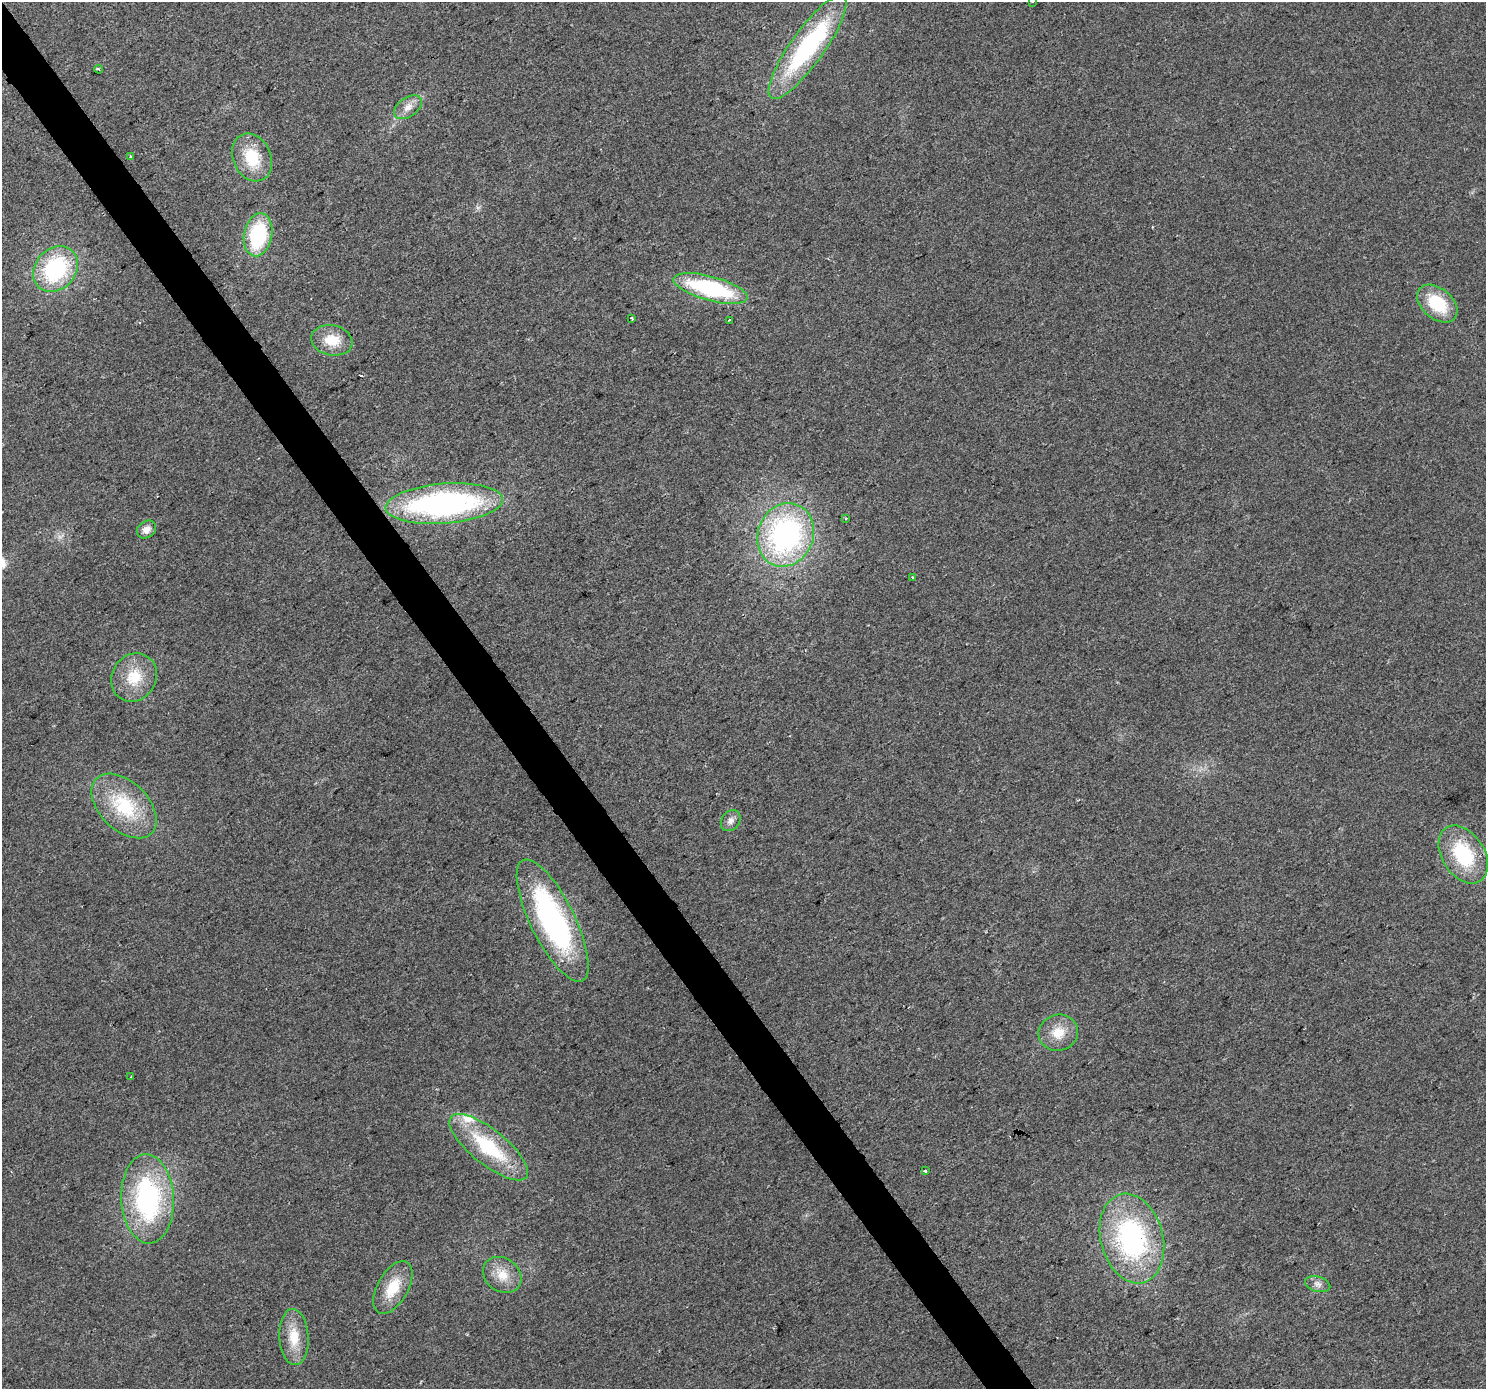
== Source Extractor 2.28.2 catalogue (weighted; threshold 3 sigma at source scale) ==
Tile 11 of 4 x 4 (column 3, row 3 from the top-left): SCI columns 2971-4454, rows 1576-2962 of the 5937 x 5861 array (HDU 1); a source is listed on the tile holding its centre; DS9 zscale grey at full resolution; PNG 1488 x 1391 px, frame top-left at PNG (2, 2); each listed source drawn as its Kron ellipse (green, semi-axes under 4 px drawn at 4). Shown black and unused: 3% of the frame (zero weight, under 2 of 3 exposures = <1% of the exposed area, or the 3 px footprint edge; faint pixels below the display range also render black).
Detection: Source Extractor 2.28.2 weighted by HDU 2 'WHT'; one run over the whole footprint, this tile lists its part. Background 0.031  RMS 0.0063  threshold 0.0284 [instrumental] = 3 sigma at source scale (4.5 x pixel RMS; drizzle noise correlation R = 1.50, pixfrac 1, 0.0396/0.0396 arcsec/px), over >= 5 px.
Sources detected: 37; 1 too faint to see at this stretch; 1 inside a brighter object's white glare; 1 cosmic-ray / hot-pixel residue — neither listed nor drawn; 1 inside a brighter listed object's ellipse — not listed separately; the other 33 listed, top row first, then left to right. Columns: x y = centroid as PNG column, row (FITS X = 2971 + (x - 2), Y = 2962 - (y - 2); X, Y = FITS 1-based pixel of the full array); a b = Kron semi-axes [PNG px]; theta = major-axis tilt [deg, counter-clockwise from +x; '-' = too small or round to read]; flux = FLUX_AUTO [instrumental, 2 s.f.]
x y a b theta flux
1032 2 3 2 - 0.69
808 47 62 17 54 96
99 69 4 3 - 1.1
408 107 16 9 35 6
131 157 3 3 - 1.5
252 157 25 19 -65 26
258 235 22 14 79 54
55 269 25 20 48 65
711 288 38 12 -15 74
1437 304 23 15 -40 28
632 318 3 3 - 0.92
729 320 3 2 - 0.66
332 340 21 15 -12 15
444 504 59 20 4 170
846 518 3 3 - 0.65
146 530 10 8 36 4.4
786 535 32 28 67 150
913 577 3 3 - 2.8
134 677 25 22 59 20
124 806 39 24 -44 43
731 821 11 9 51 3.6
1463 854 32 21 -57 43
553 920 67 22 -64 150
1058 1033 20 18 15 13
131 1076 3 2 - 0.52
489 1147 48 17 -39 48
925 1170 3 3 - 2.2
148 1199 45 26 -87 110
1132 1239 46 31 -75 120
502 1275 20 16 -36 12
1318 1284 13 7 -16 3.5
393 1288 29 15 60 19
294 1337 28 14 -87 16
Isophote crosses this tile's border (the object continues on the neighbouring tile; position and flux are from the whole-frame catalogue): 1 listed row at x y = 1032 2